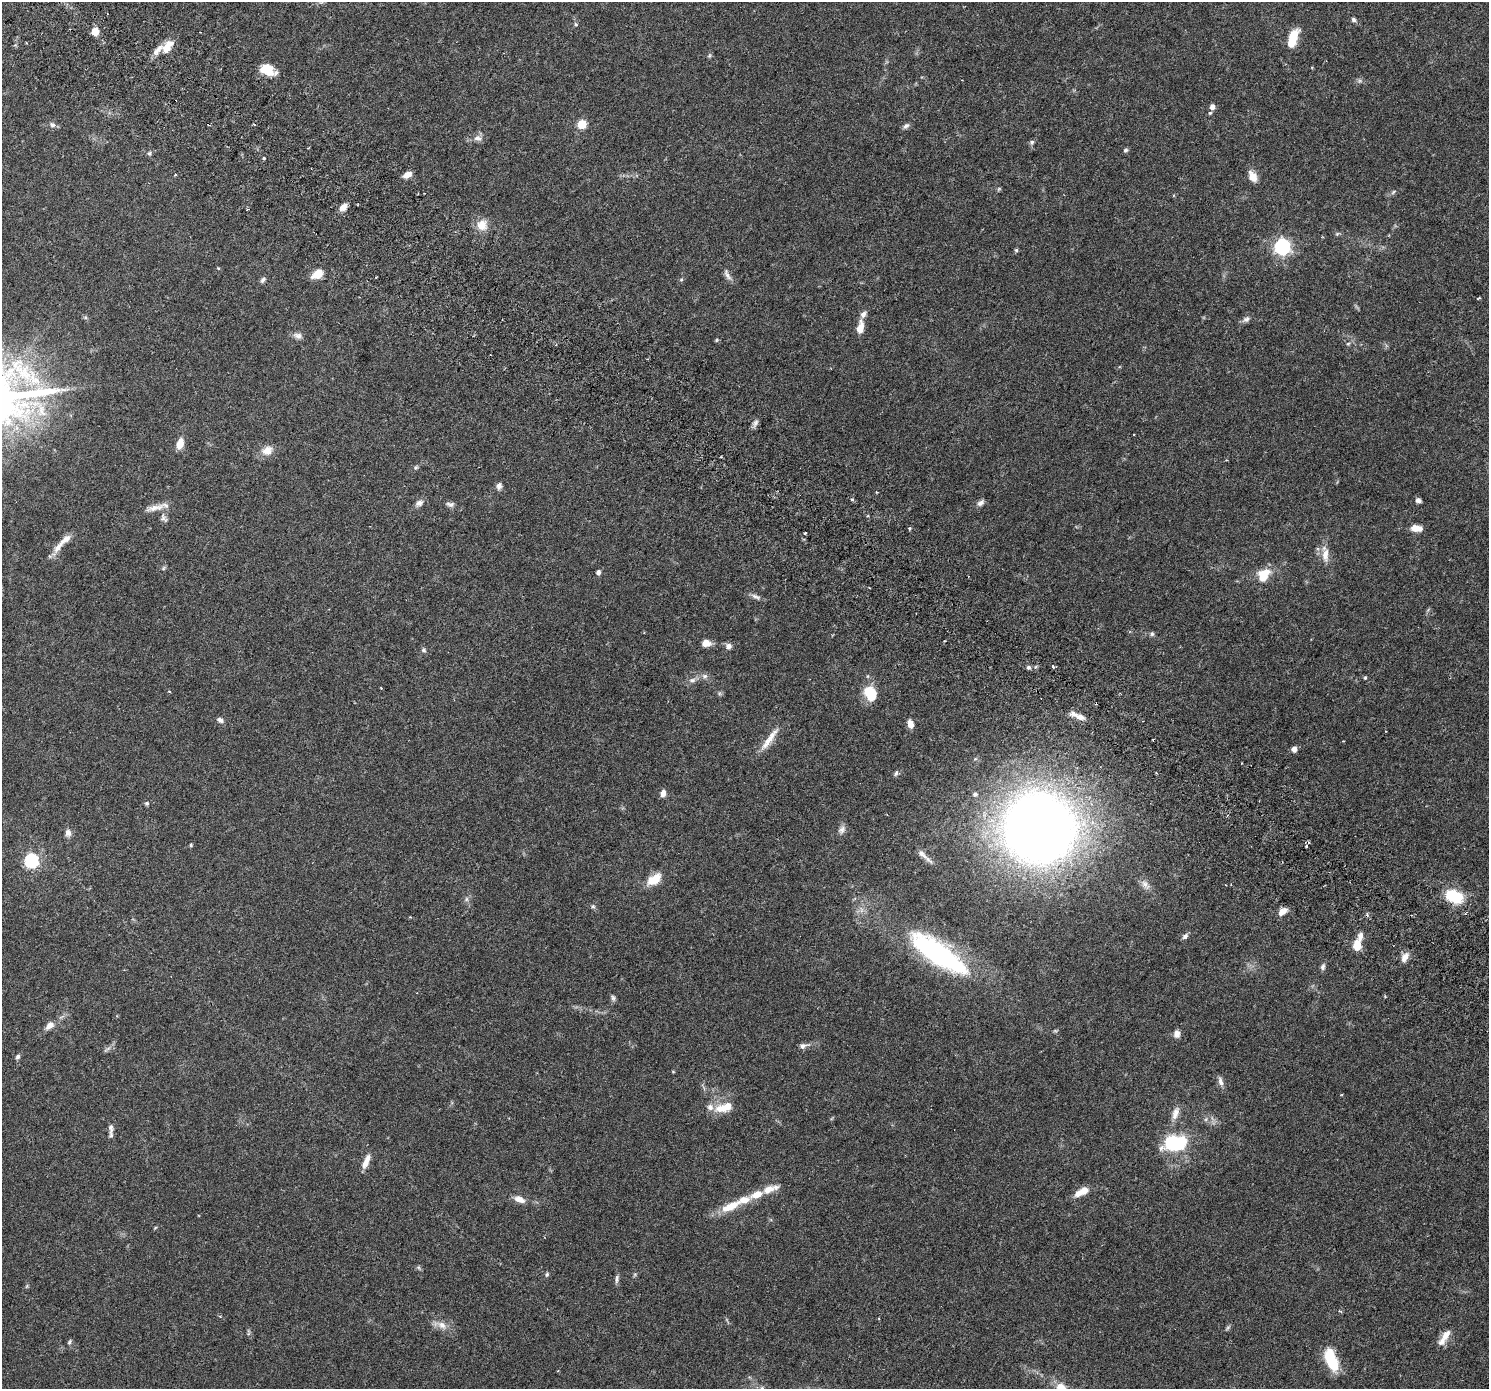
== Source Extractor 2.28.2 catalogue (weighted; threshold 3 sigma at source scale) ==
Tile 11 of 4 x 4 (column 3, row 3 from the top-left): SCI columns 3028-4514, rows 1641-3027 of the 6063 x 6119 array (HDU 1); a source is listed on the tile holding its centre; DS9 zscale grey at full resolution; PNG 1491 x 1391 px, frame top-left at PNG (2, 2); no overlay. Shown black and unused: <1% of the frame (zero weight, under 3 of 6 exposures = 4% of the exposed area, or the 3 px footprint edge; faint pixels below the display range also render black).
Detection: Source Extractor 2.28.2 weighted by HDU 2 'WHT'; one run over the whole footprint, this tile lists its part. Background 0.0539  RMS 0.0027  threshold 0.0108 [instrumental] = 3 sigma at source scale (4.09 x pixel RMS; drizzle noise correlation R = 1.36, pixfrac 0.8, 0.0396/0.0396 arcsec/px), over >= 5 px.
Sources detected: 148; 2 too faint to see at this stretch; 2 inside a brighter object's white glare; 2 cosmic-ray / hot-pixel residue — not listed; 14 inside a brighter listed object's ellipse — not listed separately; the other 128 listed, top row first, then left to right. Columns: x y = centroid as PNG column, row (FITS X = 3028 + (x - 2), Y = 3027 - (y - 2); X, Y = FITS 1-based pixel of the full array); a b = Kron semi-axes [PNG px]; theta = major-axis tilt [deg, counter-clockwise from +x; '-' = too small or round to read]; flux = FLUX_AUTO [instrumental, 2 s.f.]
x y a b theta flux
1353 20 7 5 -47 0.48
576 24 5 4 - 0.31
95 31 7 6 - 3.2
1293 38 20 8 71 5.9
167 47 19 11 53 3.3
709 55 7 4 45 0.32
267 70 15 10 -23 4.9
1212 107 6 5 - 1.1
1210 113 5 5 - 0.31
582 124 5 5 - 10
52 125 8 7 - 0.69
906 126 10 6 43 0.68
478 138 12 8 -8 1.3
1032 142 7 5 29 0.54
1125 150 6 5 - 0.43
149 153 5 5 - 0.39
264 158 3 3 - 0.39
175 175 4 3 - 0.17
407 175 9 6 25 1.8
1253 176 14 9 -62 2.2
999 189 6 4 32 0.28
1393 192 7 4 45 0.39
343 207 9 6 44 1.5
482 225 13 12 - 3
1337 234 6 5 - 0.35
1282 247 6 6 - 68
1016 250 5 5 - 0.31
218 268 5 3 - 0.2
318 274 9 6 37 4.8
727 275 18 6 -62 1.1
681 279 6 5 - 0.34
263 280 9 5 49 0.57
1478 298 5 3 - 0.19
85 317 6 4 -19 0.34
1246 319 11 7 30 0.85
860 327 16 8 80 2.4
298 335 13 7 -8 1.1
716 340 5 4 - 0.25
1348 344 5 5 - 0.33
756 422 10 7 65 0.81
180 444 12 7 72 2.6
267 450 16 12 23 2.4
416 468 6 5 - 0.37
499 486 9 7 79 0.84
852 499 4 4 - 0.4
1418 500 6 4 -26 0.76
419 503 11 7 29 1.1
981 503 10 6 38 0.85
450 504 11 6 -13 0.77
155 508 28 7 12 2.3
164 518 13 7 -55 0.86
1416 528 11 6 -5 2.5
910 529 5 3 - 0.3
805 533 3 3 - 0.39
58 547 25 8 55 2.3
1325 555 19 9 89 2.3
163 568 6 5 - 0.37
598 572 6 5 - 0.62
1263 577 13 11 -58 3.6
756 597 15 6 -24 0.92
1152 634 6 6 - 0.46
706 643 9 7 6 2.1
728 646 7 7 - 1
424 650 6 6 - 0.5
1028 667 7 5 -12 0.52
1054 667 4 2 - 0.37
705 676 8 8 - 0.84
868 676 6 3 71 0.26
1365 678 5 4 - 0.28
692 680 9 6 2 0.82
169 691 4 3 - 0.2
869 693 13 13 - 5.7
1080 717 12 7 -21 1.6
220 720 9 6 -30 0.71
910 724 9 6 -75 1.7
769 739 37 7 54 3.1
1294 749 5 5 - 1.3
896 773 9 4 71 0.45
663 793 7 6 - 1.3
975 794 6 6 - 0.6
147 803 6 5 - 0.4
1039 828 55 54 - 280
842 830 12 7 59 1
68 833 9 7 -88 1.1
191 845 4 4 - 0.26
1307 846 5 3 - 0.32
924 856 28 6 -42 1.5
31 861 6 6 - 37
654 879 18 10 37 4.3
1145 885 16 9 -56 1.6
1454 896 14 9 -22 12
466 899 7 4 90 0.46
593 906 6 5 - 0.4
1282 911 13 7 36 1.6
1185 936 8 6 42 0.77
1357 946 13 8 84 3.2
937 953 61 19 -34 46
1405 957 12 7 61 1.7
1323 967 9 6 85 0.65
613 998 8 6 -71 0.53
49 1025 10 7 41 1.7
1055 1031 6 4 17 0.29
1177 1034 9 7 -90 1.2
803 1046 11 7 9 0.93
107 1049 13 4 35 0.63
18 1057 7 5 56 0.58
673 1072 5 3 - 0.2
1220 1081 13 6 -77 0.99
721 1109 22 11 -4 3.7
1176 1111 13 10 44 1.5
111 1128 14 7 -85 1.1
1172 1144 30 22 -6 12
365 1163 13 8 66 1.7
769 1189 21 8 19 2.9
1079 1193 12 7 30 1.9
519 1199 13 7 -23 1.8
730 1207 29 10 25 4.9
419 1268 6 4 -71 0.33
547 1274 6 5 - 0.36
617 1279 13 5 84 0.7
27 1286 6 4 71 0.27
442 1325 16 9 -30 2
1227 1328 8 4 42 0.41
1446 1335 17 9 52 2.1
69 1342 7 4 60 0.4
1331 1360 22 10 -69 9.7
762 1388 7 5 -68 0.46
1061 1388 12 8 -38 3.2
Isophote crosses this tile's border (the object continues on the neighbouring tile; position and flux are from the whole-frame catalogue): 2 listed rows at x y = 762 1388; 1061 1388